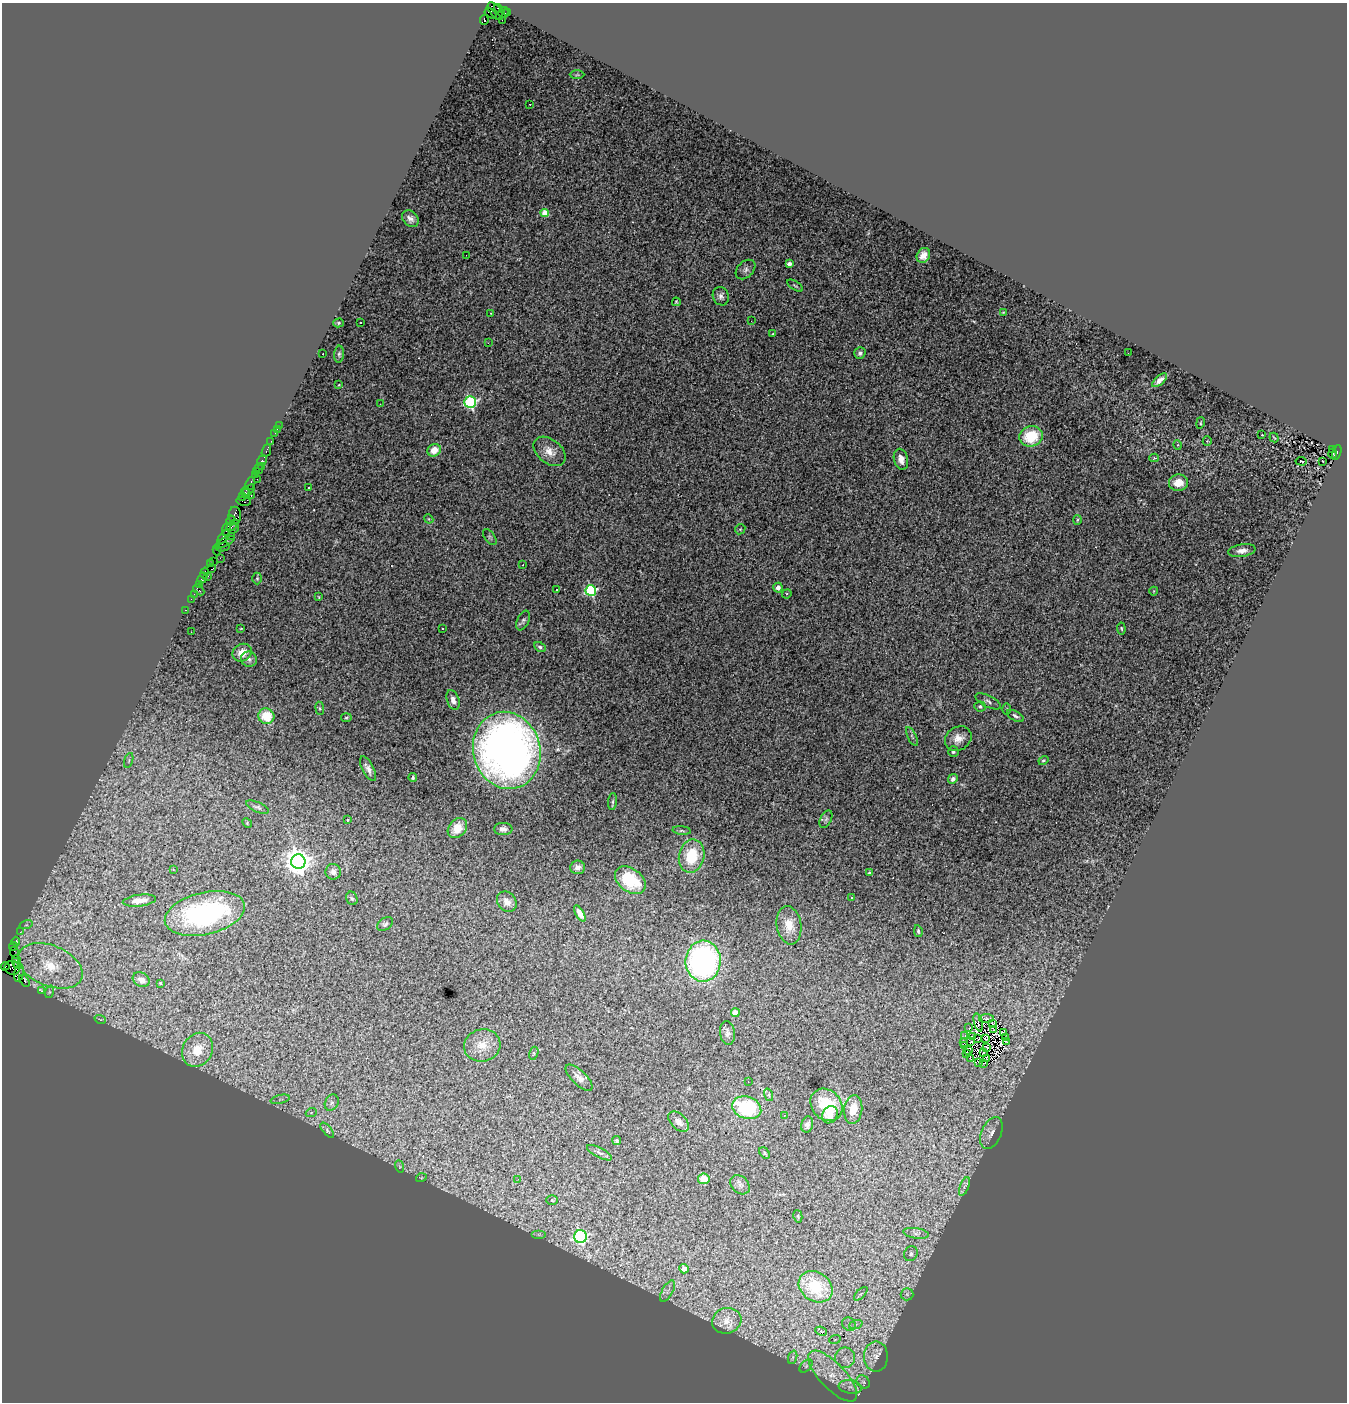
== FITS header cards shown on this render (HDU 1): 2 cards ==
NAXIS1  =                 1345
NAXIS2  =                 1400

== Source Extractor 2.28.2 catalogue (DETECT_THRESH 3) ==
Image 1345 x 1400 px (HDU 1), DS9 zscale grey, 1 PNG px = 1 image px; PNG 1349 x 1404 px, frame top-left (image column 1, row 1400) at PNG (2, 3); each listed source drawn as its Kron ellipse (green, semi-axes under 4 px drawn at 4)
Background 5.61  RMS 0.14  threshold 0.424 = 3 sigma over >= 5 px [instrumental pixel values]
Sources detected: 248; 4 with non-positive FLUX_AUTO (blend fragments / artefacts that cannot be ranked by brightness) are neither listed nor drawn; the other 244 listed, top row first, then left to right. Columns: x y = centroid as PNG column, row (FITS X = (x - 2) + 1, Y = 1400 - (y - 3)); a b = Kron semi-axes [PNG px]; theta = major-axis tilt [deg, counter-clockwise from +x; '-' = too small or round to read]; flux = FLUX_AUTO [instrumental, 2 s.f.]
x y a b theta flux
498 9 5 3 - 560
495 11 10 5 -52 4700
503 12 5 5 - 870
508 12 3 2 - 230
491 14 7 3 -33 650
484 20 5 3 - 1600
502 20 2 2 - 110
577 75 7 3 1 11
530 104 3 2 - 24
545 213 4 4 - 220
410 219 9 7 -49 49
466 255 2 2 - 4.1
923 255 8 6 58 72
789 264 4 4 - 93
746 270 11 8 45 42
795 286 9 4 -34 15
721 296 9 8 - 43
676 302 4 3 - 12
1003 312 3 2 - 7.7
490 313 3 2 - 4.9
751 321 2 2 - 22
338 323 5 4 - 15
360 323 3 2 - 15
772 334 3 2 - 6.4
488 343 3 2 - 15
860 353 6 5 - 27
1128 353 2 2 - 21
323 354 2 2 - 16
339 354 8 5 85 22
1159 380 9 4 42 51
339 385 3 2 - 7.7
470 402 6 6 - 1600
380 404 2 2 - 5.6
1200 423 6 4 77 11
279 425 2 2 - 98
277 429 2 2 - 88
275 433 2 2 - 59
1262 435 3 2 - 46
1031 436 12 10 15 420
1274 438 5 2 - 7.7
271 441 2 2 - 59
1207 441 4 4 - 10
1178 445 5 3 - 8.8
1332 449 2 2 - 310
434 450 7 6 - 130
266 451 7 3 68 420
550 451 18 12 -38 120
1337 452 7 3 71 3600
1333 454 5 3 - 590
1154 458 4 4 - 14
901 459 11 7 -74 65
262 460 5 3 - 720
1301 461 5 3 - 67
1323 461 3 2 - 37
261 466 2 2 - 100
259 469 5 2 - 170
256 471 3 3 - 270
255 475 2 2 - 240
257 479 2 2 - 2000
1178 483 9 8 - 170
250 484 6 4 69 1100
309 487 3 3 - 14
249 490 7 3 40 1600
245 493 6 4 -81 760
251 496 3 2 - 910
243 497 3 2 - 330
244 501 7 4 -10 710
235 515 9 6 -89 2500
429 519 5 3 - 9.3
231 520 5 2 - 290
1077 520 5 3 - 11
232 526 7 3 40 1500
234 528 5 3 - 870
227 529 7 2 70 1200
740 529 5 4 - 11
231 536 2 2 - 220
224 537 8 3 53 1400
490 537 9 5 -53 17
224 542 11 3 27 1400
223 547 7 3 13 400
217 550 5 4 - 250
1242 551 14 6 9 67
220 558 2 2 - 120
213 561 2 2 - 120
210 564 2 2 - 140
523 565 2 2 - 7.7
212 569 4 3 - 600
205 573 5 3 - 590
208 576 3 2 - 120
202 578 5 3 - 610
257 578 6 5 - 13
199 584 3 2 - 410
778 588 5 4 - 50
556 589 3 2 - 15
199 590 6 2 -45 980
591 591 5 5 - 1200
1154 591 4 3 - 7.1
194 594 2 2 - 180
787 594 5 4 - 13
319 597 3 3 - 7.2
191 599 2 2 - 190
186 610 3 2 - 230
523 621 10 6 65 27
241 628 3 2 - 5.9
1121 628 6 4 -83 11
442 629 3 2 - 44
191 632 3 2 - 13
540 647 6 4 -27 22
242 653 10 8 30 110
249 659 8 7 - 33
453 700 10 6 -72 48
988 701 14 5 -27 33
980 706 5 5 - 21
320 708 6 3 -82 10
1007 709 6 4 -90 11
266 716 8 7 - 240
1015 716 9 4 -29 25
346 718 5 4 - 13
912 736 10 4 -63 21
958 738 14 11 32 99
507 750 39 33 -75 7400
953 752 5 5 - 17
129 760 8 3 71 15
1043 760 5 4 - 13
368 769 13 5 -63 51
413 777 4 3 - 16
953 779 5 4 - 40
613 802 8 3 85 16
258 807 12 5 -23 22
826 819 9 5 64 25
348 820 3 2 - 8.2
247 823 5 4 - 11
457 828 11 8 49 190
503 829 9 6 0 46
682 831 9 3 -5 17
692 856 17 12 79 410
298 862 7 7 - 11000
577 867 7 6 - 56
173 870 3 3 - 9.3
333 872 8 7 - 67
869 873 4 3 - 21
630 880 17 11 -36 490
352 898 7 5 -66 15
851 898 2 2 - 5.9
139 901 16 6 7 89
507 902 11 9 -49 70
205 913 41 21 13 1700
580 913 9 4 -59 62
385 924 9 6 36 24
26 925 7 4 17 15
789 925 19 12 -81 160
918 931 6 4 -80 17
20 932 3 2 - 130
16 941 4 3 - 380
13 946 4 3 - 720
15 953 6 2 -72 310
703 961 20 17 86 2400
16 962 6 4 -85 2500
5 966 4 3 - 940
17 966 3 3 - 2500
50 966 34 20 -23 490
12 968 8 7 - 6100
19 973 9 4 80 5600
141 980 9 7 -28 68
25 981 7 3 -58 640
160 983 3 3 - 13
41 991 3 3 - 250
49 992 6 4 72 14
735 1013 4 4 - 200
100 1019 6 3 -19 10
986 1019 7 3 4 5.3
978 1022 9 2 -76 4.6
993 1023 4 2 - 9
969 1028 3 2 - 9.7
993 1030 3 2 - 8.3
727 1033 12 7 -83 44
1004 1033 3 2 - 15
965 1036 3 2 - 11
973 1037 3 2 - 7.7
1005 1037 3 2 - 4.2
977 1039 4 2 - 6.8
985 1039 4 2 - 0.073
971 1041 3 2 - 8.1
1006 1041 3 2 - 8.5
964 1042 3 2 - 0.061
482 1045 18 16 14 160
964 1046 3 2 - 7.4
986 1047 3 2 - 10
197 1050 18 14 62 240
968 1050 3 2 - 1.5
984 1052 2 2 - 12
534 1053 7 4 74 13
967 1054 3 2 - 11
971 1059 3 2 - 14
987 1059 4 2 - 9.7
979 1063 3 2 - 12
984 1063 4 2 - 16
579 1078 17 7 -44 61
748 1082 2 2 - 5.6
769 1095 6 4 -72 18
280 1099 10 4 13 26
332 1103 8 6 64 29
826 1105 17 14 -47 400
747 1108 15 11 -19 740
853 1109 14 9 83 150
311 1113 6 3 20 12
784 1115 3 3 - 13
830 1115 9 7 60 88
679 1122 12 7 -42 71
807 1125 8 6 75 40
327 1130 9 4 -51 18
991 1133 17 10 66 80
617 1141 4 4 - 19
600 1153 14 5 -27 36
765 1153 7 4 -49 15
399 1166 6 4 -70 15
421 1178 5 3 - 9.1
518 1179 3 2 - 15
704 1179 6 5 - 170
740 1185 11 8 -44 41
964 1186 10 3 69 24
552 1200 6 5 - 17
798 1216 6 4 -75 12
916 1233 13 5 -9 41
539 1234 7 4 0 24
580 1236 6 6 - 1800
911 1254 8 6 59 28
684 1269 5 4 - 120
816 1287 18 14 -35 470
667 1291 12 5 61 48
861 1294 8 3 45 15
907 1294 6 6 - 27
727 1321 15 12 18 97
849 1324 7 6 - 31
856 1324 7 4 20 24
821 1331 6 4 -24 45
835 1339 6 3 19 12
793 1357 7 4 71 16
876 1357 15 12 -90 110
845 1358 10 9 - 79
806 1366 8 5 46 24
833 1376 33 13 -47 300
863 1382 7 6 - 27
850 1387 12 7 -9 58
At the frame edge (FLAGS 8, measured only in part): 1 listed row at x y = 5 966
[4 non-positive-flux detections neither listed nor drawn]